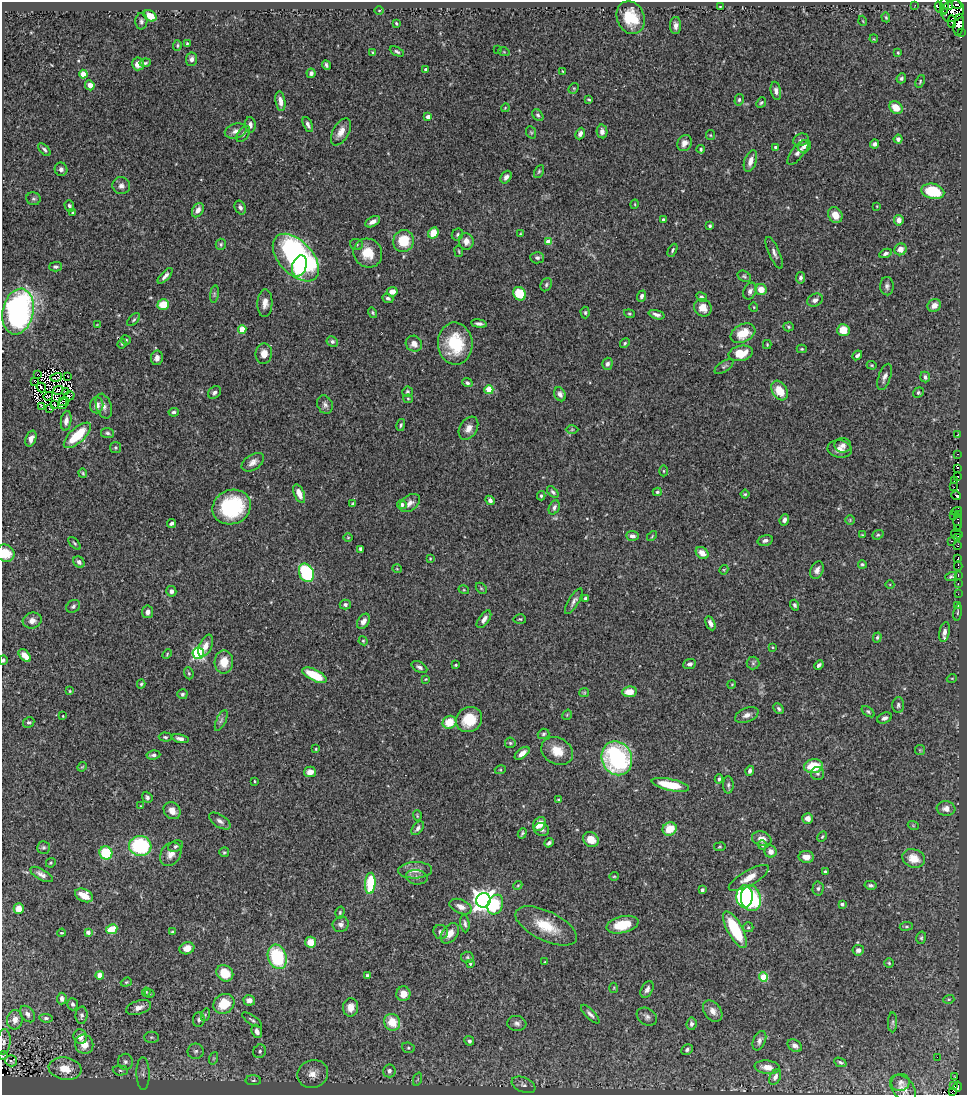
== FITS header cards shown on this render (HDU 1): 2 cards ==
NAXIS1  =                  965
NAXIS2  =                 1093

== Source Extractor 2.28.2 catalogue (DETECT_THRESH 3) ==
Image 965 x 1093 px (HDU 1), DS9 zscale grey, 1 PNG px = 1 image px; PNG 969 x 1097 px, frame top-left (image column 1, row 1093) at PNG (2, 2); each listed source drawn as its Kron ellipse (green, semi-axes under 4 px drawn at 4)
Background 0.762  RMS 0.026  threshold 0.0785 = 3 sigma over >= 5 px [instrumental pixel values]
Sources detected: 455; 4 with non-positive FLUX_AUTO (blend fragments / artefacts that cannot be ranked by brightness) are neither listed nor drawn; the other 451 listed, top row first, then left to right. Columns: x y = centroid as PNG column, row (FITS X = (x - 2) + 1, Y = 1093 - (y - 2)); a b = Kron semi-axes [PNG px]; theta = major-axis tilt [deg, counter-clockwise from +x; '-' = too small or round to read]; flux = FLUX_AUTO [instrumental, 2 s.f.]
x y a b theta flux
957 4 5 4 - 64
915 5 3 2 - 3
944 6 8 3 -87 13
948 6 4 3 - 74
720 7 3 2 - 1.6
939 7 6 3 -72 400
379 10 4 3 - 1.3
953 11 12 10 38 150
150 16 7 5 -32 26
886 17 5 4 - 2
631 18 17 13 -67 60
141 21 8 6 88 4.3
863 21 5 3 - 1.4
952 22 6 3 -86 77
396 23 3 3 - 2.2
676 25 8 5 -90 7.6
959 25 11 5 82 340
961 32 3 2 - 21
874 39 4 3 - 1.4
187 44 3 3 - 2.1
177 45 5 4 - 2.6
498 50 3 3 - 1
373 52 4 2 - 1.5
397 52 7 4 -28 3.6
504 52 6 3 -18 1.9
898 53 3 2 - 1.7
192 59 7 5 83 7.4
145 63 6 4 9 2.9
138 64 6 6 - 14
326 65 5 3 - 3.6
426 70 3 3 - 4.9
563 71 3 2 - 1.5
311 73 4 4 - 4.8
83 74 4 4 - 37
901 78 5 4 - 3.6
920 81 6 4 66 2.3
90 85 5 4 - 12
574 88 6 4 44 2.4
776 91 9 5 -79 7
589 99 4 3 - 2.3
739 100 6 4 75 3.1
280 101 10 5 -81 11
761 102 5 4 - 2.7
505 108 4 3 - 1.4
896 108 7 5 -35 30
538 115 7 4 -51 3.5
428 117 4 3 - 10
250 125 8 5 -84 7.5
308 125 8 4 -65 5.8
236 131 11 7 15 9.6
602 131 7 5 -80 7.4
341 132 15 8 61 15
531 132 6 5 - 2.4
243 134 9 5 54 5.3
580 134 6 4 66 6.8
710 135 5 4 - 1.8
898 139 4 4 - 6.4
801 140 8 6 26 5.3
684 143 8 7 - 9.9
874 144 4 4 - 4.7
804 146 7 5 37 11
775 147 3 3 - 3.4
701 149 4 3 - 2.4
44 150 8 4 -49 4
798 152 15 6 51 8.9
750 161 11 6 72 12
61 169 7 6 - 6.3
539 171 7 4 63 2.9
506 177 7 5 55 6.4
121 186 9 8 - 7.6
933 191 12 7 -14 72
33 199 7 6 - 3.7
635 204 5 3 - 1.4
69 206 6 5 - 3.6
877 206 3 2 - 1.2
240 207 7 5 -66 5.1
198 210 7 5 60 11
73 213 3 3 - 3.5
835 215 8 7 - 21
663 220 4 3 - 3.9
899 220 5 4 - 9.8
373 222 8 4 27 9.2
710 226 4 3 - 2.8
433 233 6 5 - 28
520 234 4 3 - 1.6
457 235 6 5 - 3.5
403 241 11 10 - 50
466 241 8 7 - 13
548 242 4 4 - 21
221 244 6 5 - 3
356 245 6 5 - 3.3
901 249 6 6 - 12
672 250 7 4 62 3
459 251 6 3 -81 1.7
368 253 15 14 - 36
774 253 17 5 -66 7.9
886 253 6 4 25 4.2
296 258 28 16 -47 430
537 258 7 5 -3 4.2
299 266 11 7 72 98
56 267 6 4 0 3.5
165 276 10 4 47 7.3
744 276 7 5 -30 3.2
800 278 6 4 82 4.6
546 285 7 5 62 3.2
887 286 9 6 -88 5.9
761 289 5 5 - 20
750 291 9 6 66 6.8
392 292 5 4 - 11
214 294 9 4 82 3.7
519 294 7 6 - 46
642 296 5 4 - 5.5
702 297 6 4 -29 3.4
388 298 5 4 - 4.1
815 300 8 6 25 7
265 303 14 7 87 13
163 304 6 5 - 42
934 305 7 6 - 13
754 307 4 4 - 1.7
703 308 9 8 - 18
18 312 23 15 78 470
372 313 5 4 - 2.3
585 313 6 4 -88 3
629 314 5 4 - 2.3
657 315 8 4 -17 6.3
134 320 8 4 45 3.2
479 324 8 4 -7 5.4
97 325 4 2 - 1.4
788 327 5 4 - 2.8
242 330 4 4 - 44
843 330 6 6 - 26
743 333 13 9 27 36
126 340 5 4 - 2.9
332 342 6 5 - 4.8
625 343 5 4 - 2.7
122 344 5 4 - 2
414 344 8 7 - 14
455 344 21 17 -85 82
767 344 4 4 - 1.8
802 349 5 4 - 2.3
741 353 12 7 12 33
264 354 10 8 81 15
857 355 5 3 - 4.4
157 358 7 6 - 8.7
607 364 6 5 - 5.3
872 365 5 4 - 1.9
724 366 11 5 35 3.9
38 375 2 2 - 1.6
68 376 3 2 - 1.9
56 377 6 3 16 2.8
885 377 14 6 71 7.8
925 377 5 4 - 4.9
34 381 3 2 - 7.1
467 383 5 4 - 4.2
41 387 5 2 - 2.9
58 390 5 2 - 2.7
489 390 4 4 - 58
66 391 4 2 - 1.9
780 391 10 7 -59 33
214 392 7 5 48 5.9
407 392 5 5 - 3.4
918 392 6 4 38 2.6
560 394 7 5 -64 6.5
48 396 5 2 - 3.8
69 396 5 3 - 3.8
408 399 5 4 - 2
62 401 3 2 - 2.3
63 403 6 2 50 1.1
54 404 3 2 - 1.9
97 405 8 6 81 13
325 405 10 7 -66 6.9
104 406 13 7 -72 8.9
42 407 3 2 - 1.8
50 409 2 2 - 0.99
174 412 5 4 - 3.6
66 421 10 5 81 9.1
401 425 6 3 76 2.6
468 428 12 8 58 13
572 429 6 4 1 2.8
107 433 6 5 - 3.8
958 434 3 2 - 2.7
77 435 17 7 42 61
31 439 8 5 70 8.9
843 445 8 7 - 8.4
115 448 5 5 - 2.7
840 449 12 9 -9 13
958 454 3 2 - 8.5
253 462 12 7 33 11
958 468 3 2 - 46
664 471 5 3 - 1.7
83 473 5 3 - 2.1
958 477 3 3 - 130
954 480 3 2 - 6.2
954 487 3 2 - 2.4
553 492 7 4 -46 3.6
657 492 4 3 - 2.9
299 494 10 5 -67 16
745 494 4 4 - 2.3
956 495 5 3 - 66
541 496 5 4 - 2.8
490 500 5 4 - 4.9
410 503 11 7 38 10
353 504 4 3 - 2
402 504 5 4 - 6.4
232 507 19 17 24 150
554 507 7 5 65 5.1
957 511 5 3 - 10
958 514 2 2 - 19
954 515 3 2 - 3.3
784 520 6 4 69 5.4
850 520 5 4 - 2
958 522 8 3 -88 44
171 523 4 3 - 4.2
957 528 4 2 - 13
957 534 6 2 -8 26
862 535 3 2 - 1.5
878 535 6 4 21 2.7
632 536 6 5 - 5.7
652 536 6 3 47 1.8
348 537 5 3 - 1.6
958 537 3 3 - 38
765 540 8 5 14 6.2
952 541 3 2 - 13
75 543 8 3 -47 2.8
957 546 3 3 - 36
360 549 4 3 - 3.5
5 553 9 8 - 29
702 553 7 5 -38 17
958 558 4 3 - 55
430 559 3 2 - 1.6
79 562 6 5 - 6.5
862 564 4 4 - 3
958 566 5 2 - 8.5
397 569 5 3 - 1.4
724 570 5 4 - 1.8
817 570 9 6 65 7.7
306 573 9 7 -64 150
958 575 3 2 - 8
951 576 6 4 19 3.3
958 584 3 2 - 11
890 585 4 3 - 1.5
481 588 6 4 -45 2.2
464 590 5 3 - 1.5
171 591 5 5 - 5.7
958 594 2 2 - 1.3
585 598 4 4 - 3.1
574 601 15 5 59 7.1
345 605 5 5 - 5.2
795 605 5 4 - 3.7
73 606 7 6 - 4.3
958 606 4 3 - 2.3
147 612 6 5 - 8.2
958 612 8 3 81 2.3
484 619 10 5 54 8.5
520 619 6 5 - 2.4
32 621 9 8 - 11
363 621 8 5 58 9.4
710 623 7 4 -64 7.2
944 632 10 5 79 8.3
877 638 5 4 - 2.9
363 641 4 4 - 2.2
206 646 11 6 65 13
773 647 3 2 - 1.6
198 653 6 5 - 220
167 654 5 3 - 1.8
25 656 7 4 -46 19
3 660 4 4 - 2.8
224 662 11 9 87 28
753 663 6 6 - 3.6
690 664 6 5 - 5.8
455 665 3 2 - 2.5
819 665 5 3 - 4.5
419 667 8 5 -30 5.3
189 673 6 4 -69 2.2
315 675 13 5 -27 62
952 678 5 3 - 1.4
426 679 4 4 - 1.7
141 684 4 3 - 2.5
732 684 4 3 - 1.5
70 691 4 3 - 1.7
629 692 7 5 8 24
584 693 5 4 - 1.9
182 694 5 5 - 3.7
898 705 8 6 89 4.5
779 709 6 4 -47 3.8
868 712 7 4 -37 3.2
567 715 5 3 - 1.9
747 715 12 7 22 9.5
63 716 2 2 - 1.4
885 718 7 5 25 6.4
221 720 11 5 66 5.4
469 720 13 12 - 48
29 722 6 5 - 3.6
449 722 7 6 - 36
544 734 6 5 - 3.2
165 737 6 4 -3 3.2
180 739 8 4 -11 7.8
510 743 5 5 - 2.9
316 749 3 3 - 1.8
920 750 5 5 - 2.2
557 751 16 13 -30 28
522 753 9 4 37 11
153 755 7 4 7 4.6
617 758 17 15 -68 250
814 766 9 7 6 55
82 767 5 4 - 1.7
500 770 5 3 - 1.9
750 771 5 4 - 4.9
310 772 6 5 - 13
817 773 6 6 - 3.8
719 779 4 3 - 3.2
254 781 3 2 - 1.6
670 785 19 6 -12 51
728 785 8 5 90 4.2
147 797 6 5 - 4.3
558 800 3 3 - 1.6
141 806 3 2 - 1.2
946 809 9 7 -6 9.6
172 811 9 7 -49 16
417 816 5 3 - 1.8
808 818 5 5 - 10
220 821 12 6 -33 7.8
539 824 7 5 55 23
913 825 5 3 - 1.7
418 828 8 5 51 5.7
542 829 8 6 -19 6.6
670 829 7 6 - 35
522 833 5 3 - 2.6
822 837 5 3 - 2.2
591 839 8 7 - 23
762 839 10 7 -18 14
549 843 5 3 - 4.5
762 845 5 4 - 4.8
140 846 11 10 - 150
176 846 8 5 23 3.9
44 847 6 6 - 3.4
720 847 6 3 9 1.6
224 852 5 5 - 2.7
771 852 6 6 - 13
106 853 7 6 - 84
171 854 12 9 56 15
806 857 7 6 - 13
914 858 12 9 -20 26
51 863 5 4 - 2.2
415 870 17 8 3 16
825 872 3 3 - 4.2
41 874 12 5 -29 8.7
614 876 5 4 - 2
417 877 11 7 -9 6.7
749 878 22 7 30 22
370 883 10 5 86 87
518 885 5 3 - 1.6
871 885 6 4 -12 3.9
818 888 7 5 88 3.8
702 890 4 3 - 5.9
84 895 9 6 -24 25
744 896 11 8 86 200
751 898 13 10 -78 130
483 900 7 7 - 1400
842 904 4 4 - 5.3
495 905 10 7 65 63
461 907 12 7 -22 12
19 909 5 5 - 19
340 912 6 4 75 2.5
341 924 8 7 - 7
465 924 9 4 -82 4.7
623 925 16 8 13 43
546 926 33 14 -26 51
906 926 7 3 8 2.4
748 927 5 5 - 2.7
112 929 6 5 - 42
735 930 20 7 -62 83
88 932 4 4 - 9.3
172 932 3 2 - 1.9
441 932 7 7 - 6.1
62 933 4 3 - 1.9
450 933 11 7 52 15
921 938 6 5 - 2.9
311 942 5 5 - 25
187 948 7 6 - 16
858 950 5 5 - 6.3
277 957 12 9 -73 110
467 957 6 5 - 3.3
545 962 3 2 - 1.3
889 963 5 4 - 2.5
470 964 4 4 - 2.9
225 973 9 7 -39 40
100 975 4 4 - 29
368 976 4 3 - 4
763 977 4 4 - 55
126 982 6 4 21 2.2
614 988 5 3 - 1.5
647 989 9 5 61 7
146 992 4 4 - 1.8
150 993 5 3 - 1.4
403 994 7 7 - 16
62 999 6 4 87 6.9
949 999 5 3 - 2
249 1000 6 5 - 10
73 1004 6 5 - 4.8
224 1004 11 9 37 43
351 1007 9 7 83 15
139 1008 13 6 17 13
713 1011 12 8 -52 12
27 1014 9 6 -52 8.6
590 1014 12 4 -46 6.5
82 1015 9 6 85 5.6
205 1015 6 4 74 2.5
647 1017 11 8 -33 7.2
46 1018 7 4 -6 3.8
15 1020 10 8 80 15
199 1020 7 5 85 4.8
252 1020 12 4 -34 4.1
392 1022 8 7 - 37
893 1022 10 4 89 3.7
517 1023 10 7 -7 7.2
691 1024 6 5 - 5.4
257 1031 7 5 -70 9.6
80 1037 7 6 - 16
151 1037 7 5 0 3.6
469 1041 5 4 - 5.1
759 1041 10 6 67 7
4 1042 12 7 83 7.7
84 1044 10 9 - 25
795 1046 8 5 -33 6.8
408 1048 6 5 - 3.1
687 1049 6 5 - 4.5
196 1051 8 7 - 6.4
260 1051 7 6 - 4.6
3 1055 4 3 - 2.4
937 1057 3 2 - 2.3
214 1058 6 4 71 3
11 1061 6 5 - 5.1
125 1062 8 7 - 7.6
840 1062 6 4 -23 3.5
767 1067 12 6 -7 13
65 1069 16 11 -9 42
120 1070 8 5 -4 4.7
389 1071 6 6 - 6.9
143 1074 16 6 -88 9.7
313 1074 15 14 - 22
775 1077 8 5 63 6.5
955 1077 2 2 - 3.5
418 1079 7 4 71 2.7
253 1080 8 5 0 4.2
900 1082 9 8 - 6.4
523 1085 12 7 -24 7.9
954 1086 4 3 - 8.6
958 1086 5 3 - 6
903 1089 16 10 -49 14
952 1091 3 2 - 14
At the frame edge (FLAGS 8, measured only in part): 4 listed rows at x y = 5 553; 3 660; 4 1042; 3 1055
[4 non-positive-flux detections neither listed nor drawn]